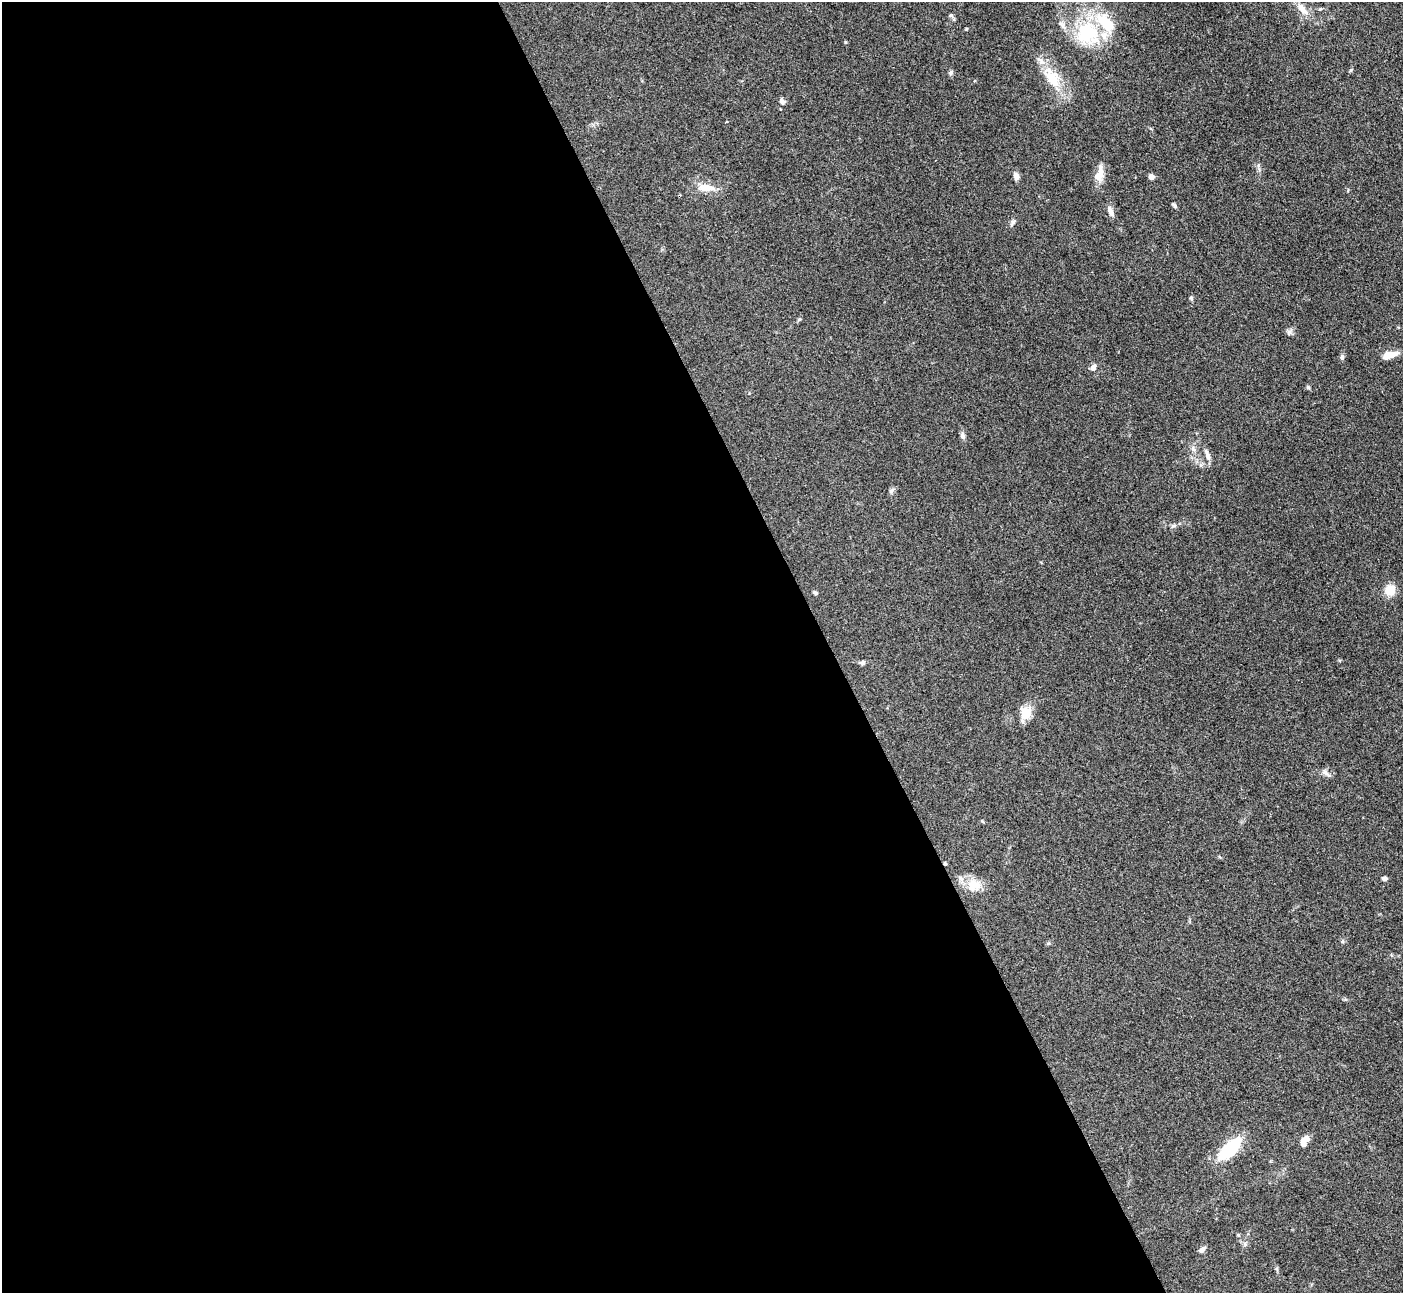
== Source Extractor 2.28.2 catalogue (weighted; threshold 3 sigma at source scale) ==
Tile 9 of 4 x 4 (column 1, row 3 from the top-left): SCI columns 10-1410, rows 1581-2871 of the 5623 x 5610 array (HDU 1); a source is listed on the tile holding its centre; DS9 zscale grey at full resolution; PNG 1405 x 1295 px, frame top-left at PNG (2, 2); no overlay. Shown black and unused: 59% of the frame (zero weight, under 3 of 4 exposures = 1% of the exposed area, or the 3 px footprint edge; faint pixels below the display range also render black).
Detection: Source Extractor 2.28.2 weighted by HDU 2 'WHT'; one run over the whole footprint, this tile lists its part. Background 0.201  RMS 0.0081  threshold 0.0365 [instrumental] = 3 sigma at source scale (4.5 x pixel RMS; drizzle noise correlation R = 1.50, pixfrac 1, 0.05/0.05 arcsec/px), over >= 5 px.
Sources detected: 40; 1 inside a brighter object's white glare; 1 cosmic-ray / hot-pixel residue — not listed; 2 inside a brighter listed object's ellipse — not listed separately; the other 36 listed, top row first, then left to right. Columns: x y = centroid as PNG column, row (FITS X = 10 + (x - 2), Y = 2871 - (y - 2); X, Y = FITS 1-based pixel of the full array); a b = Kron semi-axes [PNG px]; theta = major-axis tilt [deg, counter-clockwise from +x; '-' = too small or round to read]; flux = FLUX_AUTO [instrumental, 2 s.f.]
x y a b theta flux
1302 9 19 8 -49 8.2
951 15 6 4 0 1.2
1087 32 31 30 - 52
951 73 7 5 58 1.5
1052 78 27 14 -57 24
782 101 8 6 -50 2.2
1099 174 24 11 75 9.2
1016 176 9 7 -76 3.6
1151 177 4 4 - 6.6
706 188 24 9 -4 11
1174 205 7 4 -45 1.3
1110 211 14 6 -63 4.3
1013 222 7 6 - 2
1191 298 6 5 - 1.2
799 319 6 4 2 0.93
1289 332 8 6 44 2.1
1390 355 17 7 16 9.3
1342 357 8 5 89 1.7
1093 367 8 7 - 2.9
1308 387 5 5 - 1.1
962 436 10 6 -85 2.5
1193 449 8 6 -70 2.6
1207 455 17 5 -74 3.7
891 491 9 6 46 1.9
1174 526 9 4 9 1.8
1390 590 13 11 39 11
815 593 6 4 -36 1.3
862 663 7 6 - 1.8
1026 713 17 14 84 11
1324 772 7 4 -70 1.9
1385 879 5 5 - 2.4
974 885 22 15 10 12
1306 1139 8 8 - 4.1
1230 1149 25 11 45 46
1238 1235 5 4 - 0.85
1202 1249 10 5 39 2.3
Isophote crosses this tile's border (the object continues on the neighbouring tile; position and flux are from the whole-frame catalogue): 1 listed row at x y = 1087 32
Unlisted compact peaks at least as high as the median listed source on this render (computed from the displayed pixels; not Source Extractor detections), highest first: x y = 1351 70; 845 42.